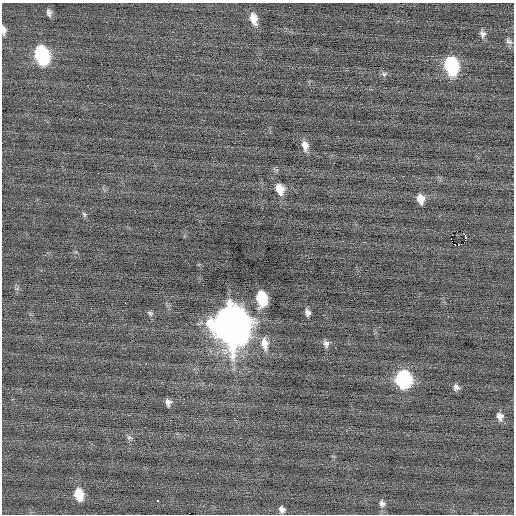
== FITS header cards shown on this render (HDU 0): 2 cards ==
NAXIS1  =                  512 / Axis length
NAXIS2  =                  512 / Axis length

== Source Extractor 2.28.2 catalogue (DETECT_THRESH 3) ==
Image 512 x 512 px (HDU 0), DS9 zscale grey, 1 PNG px = 1 image px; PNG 516 x 516 px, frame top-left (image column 1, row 512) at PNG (2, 3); no overlay
Background 0.00613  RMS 0.68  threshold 2.05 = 3 sigma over >= 5 px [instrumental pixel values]
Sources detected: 31; all 31 listed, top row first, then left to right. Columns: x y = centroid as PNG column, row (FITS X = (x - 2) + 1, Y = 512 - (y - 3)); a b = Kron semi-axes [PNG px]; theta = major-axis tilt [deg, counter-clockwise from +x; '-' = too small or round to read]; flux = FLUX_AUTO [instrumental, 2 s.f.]
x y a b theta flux
49 13 9 6 -77 150
253 19 13 8 -74 530
4 30 9 5 -86 210
482 34 10 8 -72 180
509 41 11 6 -37 150
42 55 13 9 -74 6800
451 66 13 9 -77 5500
384 74 7 6 - 110
305 146 13 8 -79 340
280 189 13 9 -68 540
420 199 10 7 -75 420
84 214 7 6 - 91
465 235 3 2 - 340
455 244 2 2 - 53
458 245 3 2 - 1000
261 298 12 8 -79 2500
125 303 3 2 - 96
308 312 8 6 -76 180
150 313 8 6 -29 100
230 324 17 13 -72 150000
265 343 17 9 -82 530
326 344 10 7 -72 180
403 379 11 9 -79 7900
456 387 8 7 - 170
168 402 8 5 -83 190
500 416 10 8 -67 270
129 437 8 5 -28 110
79 494 12 8 -77 1100
157 500 3 3 - 300
382 503 11 8 -68 190
282 509 7 6 - 180
At the frame edge (FLAGS 8, measured only in part): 1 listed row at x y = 4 30